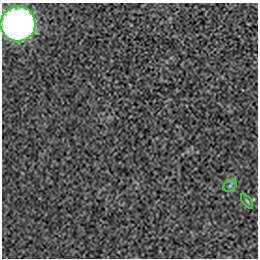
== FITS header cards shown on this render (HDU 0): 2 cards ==
NAXIS1  =                  256 / length of data axis 1
NAXIS2  =                  256 / length of data axis 2

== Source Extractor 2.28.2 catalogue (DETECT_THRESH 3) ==
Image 256 x 256 px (HDU 0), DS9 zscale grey, 1 PNG px = 1 image px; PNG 260 x 260 px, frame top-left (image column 1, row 256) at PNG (2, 3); each listed source drawn as its Kron ellipse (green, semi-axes under 4 px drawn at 4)
Background -1.02e-04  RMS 0.0027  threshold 0.00795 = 3 sigma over >= 5 px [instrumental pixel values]
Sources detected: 3; all 3 listed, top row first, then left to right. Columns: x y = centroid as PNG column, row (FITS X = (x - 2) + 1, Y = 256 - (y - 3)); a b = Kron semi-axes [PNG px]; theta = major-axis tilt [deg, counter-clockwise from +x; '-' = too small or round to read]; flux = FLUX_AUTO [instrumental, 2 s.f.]
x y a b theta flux
18 24 17 17 - 110
230 186 7 5 31 0.42
247 201 8 4 -55 0.31
At the frame edge (FLAGS 8, measured only in part): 1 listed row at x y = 18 24